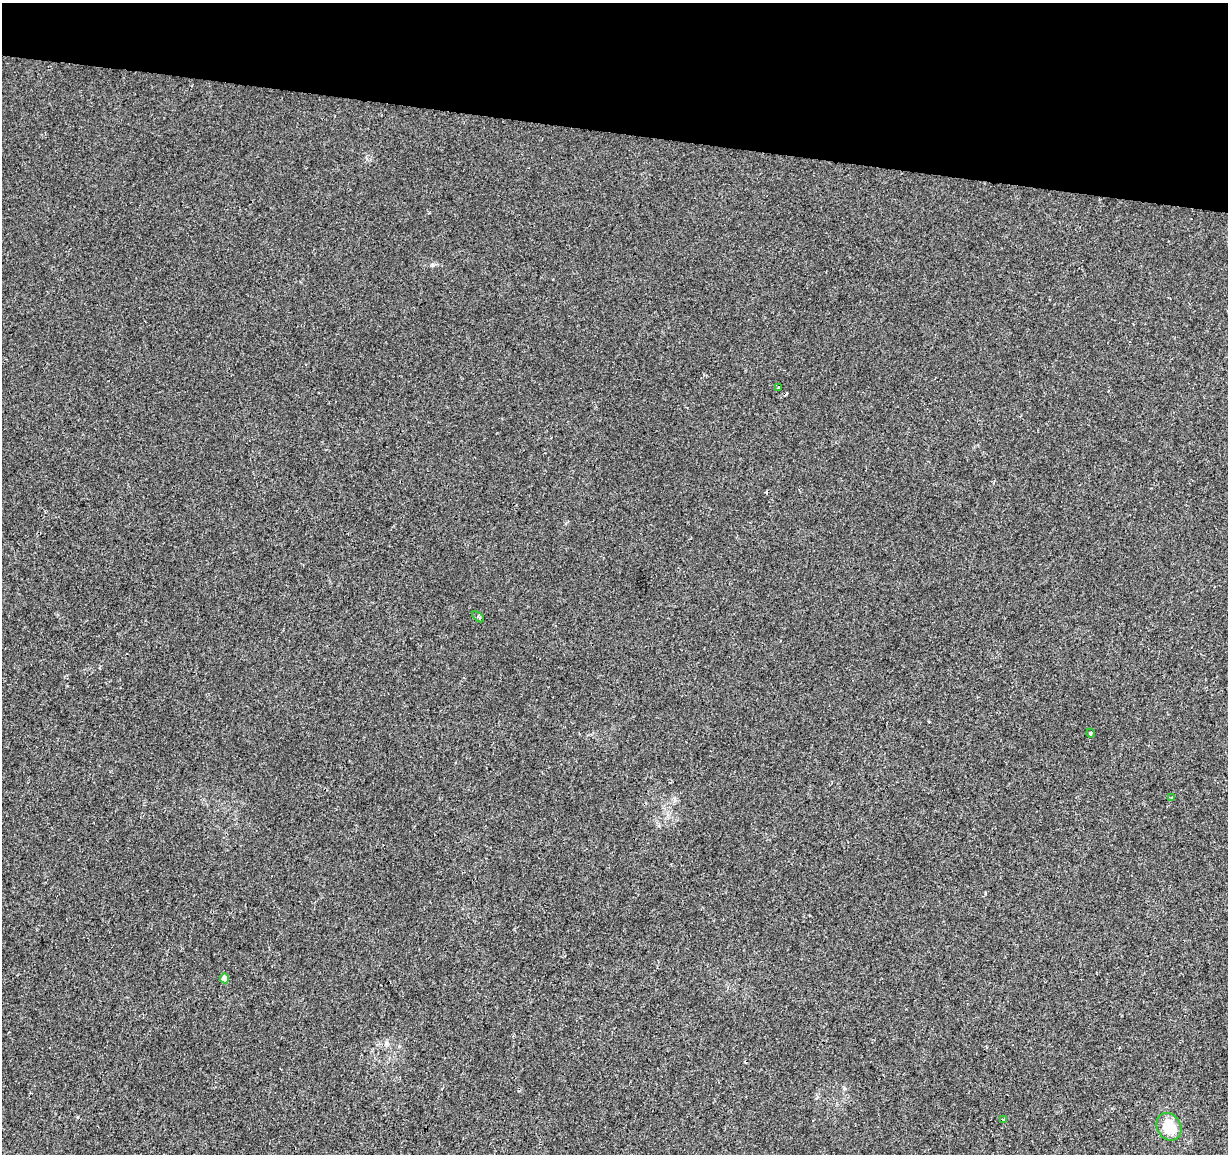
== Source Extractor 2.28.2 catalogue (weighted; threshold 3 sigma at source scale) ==
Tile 2 of 4 x 4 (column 2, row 1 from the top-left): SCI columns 1227-2452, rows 3682-4833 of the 4913 x 5118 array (HDU 1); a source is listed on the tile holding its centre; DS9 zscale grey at full resolution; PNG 1230 x 1156 px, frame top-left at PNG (2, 3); each listed source drawn as its Kron ellipse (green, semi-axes under 4 px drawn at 4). Shown black and unused: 11% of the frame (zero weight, under 2 of 3 exposures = <1% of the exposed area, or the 3 px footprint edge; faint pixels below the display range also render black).
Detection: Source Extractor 2.28.2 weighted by HDU 2 'WHT'; one run over the whole footprint, this tile lists its part. Background 0.00516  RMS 0.0036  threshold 0.016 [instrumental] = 3 sigma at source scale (4.5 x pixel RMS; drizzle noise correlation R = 1.50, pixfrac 1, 0.0396/0.0396 arcsec/px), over >= 5 px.
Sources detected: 10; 3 cosmic-ray / hot-pixel residue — neither listed nor drawn; the other 7 listed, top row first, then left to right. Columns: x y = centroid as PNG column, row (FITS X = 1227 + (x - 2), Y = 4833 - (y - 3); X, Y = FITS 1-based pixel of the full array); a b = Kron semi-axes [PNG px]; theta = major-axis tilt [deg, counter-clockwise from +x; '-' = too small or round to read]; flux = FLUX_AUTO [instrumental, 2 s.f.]
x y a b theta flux
778 387 3 3 - 1.5
478 617 7 3 -38 0.53
1091 733 4 3 - 0.75
1172 798 3 3 - 0.35
224 978 5 4 - 3.5
1004 1120 3 3 - 0.58
1169 1127 14 12 -58 9.3